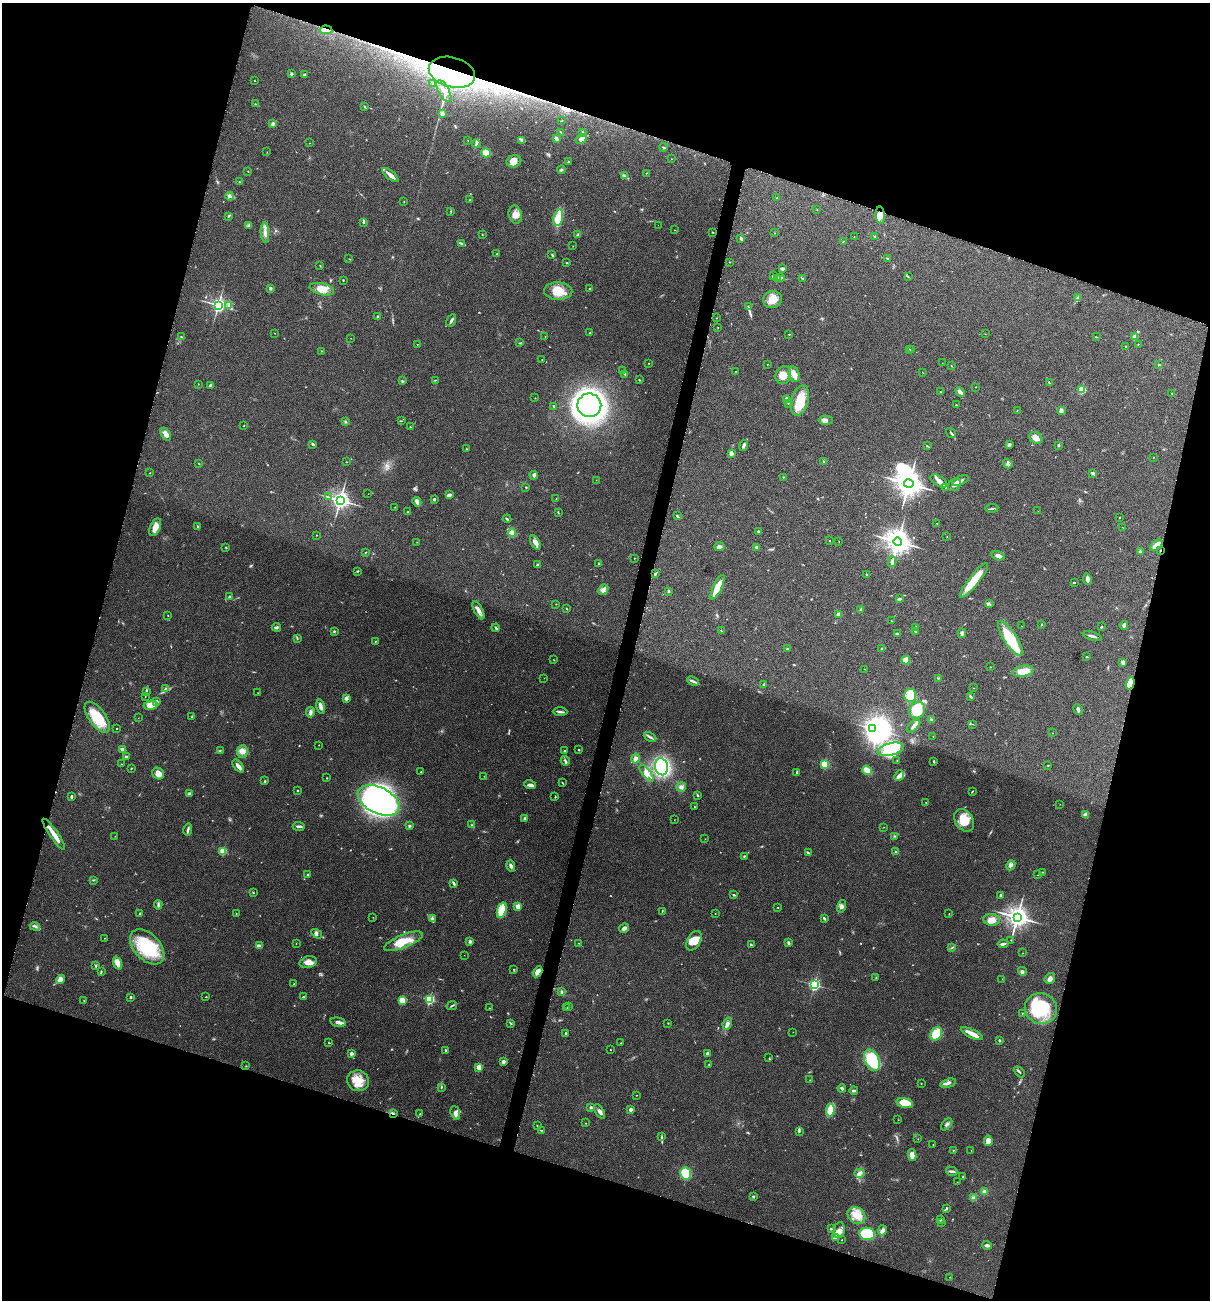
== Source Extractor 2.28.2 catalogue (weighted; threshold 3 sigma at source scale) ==
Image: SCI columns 136-4967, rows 13-5201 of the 5229 x 5204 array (HDU 1 of 3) = the unmasked area's bounding box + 8 px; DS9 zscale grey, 4 x 4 block average (1 PNG px = mean of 4 x 4 image px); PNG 1212 x 1302 px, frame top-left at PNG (2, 3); each listed source drawn as its Kron ellipse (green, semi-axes under 4 px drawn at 4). Shown black and unused: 35% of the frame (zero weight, under 3 of 5 exposures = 1% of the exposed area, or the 3 px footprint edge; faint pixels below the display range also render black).
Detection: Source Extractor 2.28.2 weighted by HDU 2 'WHT'. Background 0.0808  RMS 0.0079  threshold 0.0358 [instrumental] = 3 sigma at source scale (4.5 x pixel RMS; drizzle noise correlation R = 1.50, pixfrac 1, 0.05/0.05 arcsec/px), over >= 5 px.
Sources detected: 547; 11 too faint to see at this stretch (4 x 4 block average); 10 inside a brighter object's white glare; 3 cosmic-ray / hot-pixel residue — neither listed nor drawn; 7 coinciding with a brighter row at this scale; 41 inside a brighter listed object's ellipse — not listed separately; the other 475 listed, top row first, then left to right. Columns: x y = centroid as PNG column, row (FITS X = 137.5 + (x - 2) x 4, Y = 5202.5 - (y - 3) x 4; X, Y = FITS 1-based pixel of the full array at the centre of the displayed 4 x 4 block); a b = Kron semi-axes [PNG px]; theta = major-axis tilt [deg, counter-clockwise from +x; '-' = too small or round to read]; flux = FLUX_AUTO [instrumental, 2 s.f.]
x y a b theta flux
326 30 6 4 -6 25
452 72 23 15 -14 270
291 74 3 2 - 5.3
304 75 3 2 - 4.4
254 81 2 2 - 1.5
433 83 2 2 - 3.5
444 91 12 5 -61 28
255 104 2 2 - 2.5
365 107 3 2 - 3.4
442 114 2 2 - 55
561 121 2 2 - 2.1
273 124 3 2 - 14
561 132 3 2 - 3.6
582 132 2 2 - 5.1
556 138 3 3 - 19
581 139 6 4 31 25
468 140 2 2 - 1.1
522 140 2 2 - 4.4
309 143 2 2 - 1.6
476 144 4 2 - 7.2
663 147 4 2 - 3.7
267 152 2 2 - 0.98
486 153 5 4 - 52
672 159 2 2 - 1.4
514 161 7 6 - 40
568 162 2 2 - 8.6
561 170 4 2 - 4.1
248 171 2 2 - 2.1
646 173 3 2 - 1.6
390 175 10 3 -40 30
624 176 3 2 - 4.7
239 182 2 2 - 2.4
230 196 4 3 - 10
777 198 2 2 - 4.3
470 200 2 2 - 4.4
404 202 2 2 - 1.8
817 210 2 2 - 0.97
450 211 2 2 - 2
515 215 9 6 -78 36
880 215 8 4 -86 25
228 216 3 2 - 2.4
558 218 8 4 76 100
364 223 2 2 - 2.7
658 225 2 2 - 0.92
249 226 3 3 - 14
675 230 2 2 - 1.9
713 232 2 2 - 3
265 233 10 3 -87 21
775 233 2 2 - 1.4
482 235 2 2 - 1.7
578 235 2 2 - 2.6
854 237 2 2 - 1.2
875 237 2 2 - 5.9
741 238 3 2 - 12
843 241 2 2 - 2.6
462 244 3 2 - 4.5
573 246 2 2 - 0.82
497 254 3 2 - 3.7
552 255 3 2 - 4.4
888 258 4 2 - 4.9
349 259 2 2 - 1.5
729 262 2 2 - 1.3
566 263 2 2 - 3.4
320 265 2 2 - 1.9
783 269 4 3 - 7.6
773 276 2 2 - 8
908 276 3 2 - 1.9
778 278 4 2 - 4.7
780 278 4 2 - 7.6
803 279 2 2 - 1.6
343 280 2 2 - 3.2
270 288 3 2 - 9.6
590 288 2 2 - 5.4
322 289 12 6 -14 50
558 291 14 8 -1 73
1078 298 2 2 - 2.9
772 299 9 8 - 63
218 305 2 2 - 1700
229 306 4 2 - 6.4
748 307 3 2 - 4.2
378 317 2 2 - 22
716 318 2 2 - 1.8
451 320 6 2 61 10
718 327 2 2 - 1.3
274 333 2 2 - 1.3
590 333 2 2 - 3.8
789 334 2 2 - 3
985 334 2 2 - 0.98
181 336 3 2 - 1.9
545 336 2 2 - 1.2
1096 337 3 2 - 3.4
1135 337 2 2 - 110
351 338 2 2 - 1
520 343 2 2 - 2.6
417 344 2 2 - 1.3
1138 344 2 2 - 1.8
1125 347 2 2 - 2.2
910 349 2 2 - 2.4
912 350 2 2 - 0.9
322 351 2 2 - 1.6
542 359 2 2 - 1.5
649 363 2 2 - 2.6
942 363 2 2 - 1.2
767 364 2 2 - 2.2
1159 364 2 2 - 4.2
951 365 2 2 - 1.8
622 371 2 2 - 1.5
735 371 2 2 - 1.8
922 372 2 2 - 0.85
625 374 3 2 - 4
794 374 8 5 -76 28
783 375 9 7 64 47
435 380 2 2 - 2.6
639 380 3 2 - 3.2
402 381 2 2 - 3.4
1049 382 4 2 - 3.8
198 384 2 2 - 1.3
210 385 2 2 - 33
976 387 2 2 - 1.5
1082 390 2 2 - 270
940 392 2 2 - 1.7
960 392 5 3 - 20
1172 393 2 2 - 1.7
535 398 2 2 - 3.2
786 399 3 2 - 13
800 401 16 8 74 120
788 403 2 2 - 2.4
589 405 12 11 - 1800
956 405 2 2 - 2.3
554 406 2 2 - 6.5
1017 410 2 2 - 1.3
1061 410 3 3 - 14
826 420 7 4 -1 20
401 421 3 2 - 2.8
345 422 3 2 - 3.7
244 425 2 2 - 2.4
410 427 2 2 - 6.4
951 433 5 2 - 6.8
166 434 7 4 -57 28
1036 438 7 5 -29 28
313 444 4 2 - 7.1
743 445 5 2 - 11
1009 445 2 2 - 42
1058 445 2 2 - 21
927 446 2 2 - 2.3
466 449 2 2 - 2.2
731 453 4 3 - 13
1153 457 2 2 - 3.5
824 461 2 2 - 2.1
346 462 2 2 - 1.8
199 464 3 2 - 2.1
1008 464 5 3 - 10
150 473 2 2 - 1.3
1093 473 4 2 - 13
534 475 4 3 - 8.4
783 477 3 2 - 2
596 480 2 2 - 0.94
939 481 9 5 -33 26
960 481 9 3 23 15
909 484 4 4 - 6500
954 485 7 5 35 22
526 487 3 2 - 3
945 487 3 2 - 3.2
368 494 2 2 - 0.83
449 495 4 2 - 14
328 497 3 2 - 3.2
556 498 2 2 - 1.3
434 499 2 2 - 25
340 500 3 3 - 2800
417 502 5 3 - 18
395 507 2 2 - 1.7
992 508 6 2 7 6.7
1038 511 2 2 - 0.56
407 512 2 2 - 2.2
558 513 2 2 - 2.9
677 516 4 2 - 5.5
1119 518 2 2 - 2
507 519 4 2 - 5.2
937 523 3 2 - 2.3
197 526 2 2 - 3.1
155 527 9 5 66 43
1122 527 2 2 - 1.1
758 531 2 2 - 14
512 533 4 3 - 19
316 535 2 2 - 1.7
947 536 2 2 - 1.1
829 540 2 2 - 4.9
839 541 2 2 - 1.3
417 542 2 2 - 1.6
535 542 8 4 -63 24
898 542 4 4 - 5700
1156 545 7 4 40 41
226 547 3 2 - 4.2
719 547 5 3 - 17
756 547 3 3 - 6.1
1160 550 2 2 - 7.6
366 552 2 2 - 1.9
1140 552 3 3 - 6.4
998 556 7 3 -18 20
634 558 2 2 - 1.3
892 562 5 2 - 9.7
599 564 2 2 - 6
538 565 2 2 - 40
358 571 3 2 - 3.8
655 574 3 2 - 6.1
866 575 2 2 - 2.8
1087 579 6 3 -81 17
974 580 22 5 51 110
1074 582 3 2 - 3.2
717 587 13 4 64 74
603 590 6 4 47 17
669 591 2 2 - 21
229 597 3 2 - 5.4
900 599 4 3 - 7
556 604 2 2 - 1.6
989 604 4 2 - 6.5
566 608 2 2 - 2.4
861 609 3 2 - 9.6
478 610 10 4 -63 24
838 614 3 3 - 11
168 615 2 2 - 1.6
891 621 2 2 - 1.4
1041 625 2 2 - 2.6
1124 625 4 2 - 12
1022 626 2 2 - 0.97
276 627 4 3 - 8.8
916 627 3 2 - 3.5
1101 627 2 2 - 4.4
496 628 4 2 - 9
334 631 3 2 - 2.8
721 631 3 2 - 2.8
915 632 3 2 - 3.7
962 633 5 3 - 11
897 634 3 2 - 6.5
1092 636 10 2 -18 12
297 638 3 2 - 3.3
1010 638 20 6 -57 190
375 641 2 2 - 2.1
882 648 2 2 - 4
787 649 3 2 - 4
1087 657 2 2 - 6.6
554 660 2 2 - 1.6
906 660 4 4 - 36
1123 662 3 3 - 14
991 667 2 2 - 1.1
864 669 2 2 - 1.2
1023 671 11 5 10 79
544 678 2 2 - 0.94
938 678 2 2 - 3.2
693 681 6 3 -25 10
1130 683 6 4 72 110
763 685 3 2 - 3.2
166 688 2 2 - 3.3
973 688 2 2 - 1.3
146 691 3 2 - 4.7
258 693 2 2 - 1.2
910 695 7 6 - 84
145 697 2 2 - 1.8
971 697 4 2 - 4.6
346 698 2 2 - 60
157 701 3 2 - 5.3
151 705 7 4 7 63
321 707 7 4 -79 18
917 710 9 7 56 170
1078 710 5 2 - 12
310 712 5 3 - 13
560 712 7 2 -2 12
192 716 2 2 - 2.3
97 717 18 8 -54 150
138 718 2 2 - 0.74
931 720 3 2 - 5
973 724 2 2 - 1.6
914 726 8 2 43 14
116 728 2 2 - 4.8
872 728 3 2 - 1100
1052 733 2 2 - 1
650 737 7 2 -26 8.4
933 737 2 2 - 1.4
319 745 2 2 - 1.5
122 749 3 2 - 14
891 749 13 6 13 120
579 750 2 2 - 4
220 751 2 2 - 2.5
242 751 6 5 - 26
564 751 2 2 - 3.1
126 756 3 2 - 5.7
636 759 5 3 - 19
897 760 2 2 - 1.6
565 761 5 2 - 8.5
934 761 3 2 - 4.3
121 764 2 2 - 1.4
825 764 2 2 - 360
1048 765 2 2 - 1.8
238 766 7 3 -51 18
661 767 8 6 -78 630
131 768 3 2 - 2.9
867 770 5 3 - 44
421 772 2 2 - 2.1
797 772 3 2 - 4.5
158 773 6 5 - 35
646 773 10 3 -53 24
899 775 6 3 48 26
484 776 2 2 - 1.6
327 778 2 2 - 2.4
265 781 2 2 - 4
562 783 3 2 - 3.1
530 785 6 4 -21 15
681 787 5 4 - 14
297 791 2 2 - 10
972 791 3 2 - 3.4
189 793 3 2 - 6.2
697 795 3 2 - 4.6
71 796 3 2 - 6.3
555 797 2 2 - 2.7
379 800 22 13 -26 1600
926 802 2 2 - 1.9
1060 804 2 2 - 0.92
694 807 2 2 - 2.4
1086 815 3 3 - 17
525 819 4 3 - 9.3
674 820 2 2 - 1.1
964 820 12 9 -56 83
409 825 3 2 - 4.9
471 825 2 2 - 3.5
299 826 6 2 -2 12
884 827 2 2 - 0.89
188 829 6 2 78 10
54 834 19 3 -55 50
115 836 2 2 - 1.7
894 836 2 2 - 2
705 839 2 2 - 1.2
223 851 2 2 - 250
896 852 3 2 - 5
808 853 3 2 - 5.7
744 856 3 2 - 3.7
1011 865 5 3 - 13
511 866 6 3 -73 12
1042 872 2 2 - 1.7
308 875 2 2 - 27
1038 875 2 2 - 1.1
93 880 3 2 - 3.8
454 883 4 2 - 11
253 892 2 2 - 3
733 894 2 2 - 4
1000 895 2 2 - 6.6
158 905 5 2 - 6.8
518 906 2 2 - 140
841 906 6 4 74 15
778 908 2 2 - 3.5
502 910 8 4 73 73
662 911 2 2 - 2.2
236 913 2 2 - 2.4
715 913 2 2 - 1.5
949 913 2 2 - 1.5
140 914 2 2 - 15
373 917 2 2 - 1.1
1017 917 4 3 - 4100
824 918 3 2 - 9.5
432 919 4 3 - 7.7
991 920 8 6 -5 37
35 926 5 2 - 8.8
624 928 5 3 - 17
317 934 6 4 -32 11
104 938 2 2 - 1.9
1011 940 2 2 - 1.9
403 941 20 6 22 77
470 941 3 3 - 10
694 941 10 6 61 57
296 943 2 2 - 1.3
579 943 2 2 - 2
788 943 4 2 - 9
1003 944 5 3 - 9.7
751 945 3 2 - 5.7
259 946 3 2 - 22
147 947 21 13 -46 300
952 947 2 2 - 1.9
1023 953 2 2 - 1
464 955 2 2 - 0.97
308 962 9 5 12 38
118 963 7 3 -70 46
96 966 4 2 - 5
514 969 2 2 - 1.9
1022 971 4 3 - 9.2
101 972 3 2 - 3.4
538 972 6 4 59 32
876 978 2 2 - 2.4
1050 978 6 5 - 17
1002 979 2 2 - 0.89
61 980 5 3 - 28
294 984 2 2 - 2.8
814 985 2 2 - 930
562 992 3 2 - 5
130 997 2 2 - 17
206 997 2 2 - 3.3
303 997 3 2 - 6.1
429 999 2 2 - 570
84 1000 2 2 - 1.6
402 1000 2 2 - 240
452 1005 5 2 - 6.5
569 1006 2 2 - 1.1
567 1007 2 2 - 1.8
489 1008 2 2 - 1.4
1041 1008 16 15 - 230
1022 1013 2 2 - 1.8
338 1022 8 3 -13 21
511 1023 3 2 - 4.8
668 1023 2 2 - 2.3
727 1024 6 3 68 16
793 1032 2 2 - 1
565 1033 3 2 - 3.1
936 1034 7 5 59 120
972 1034 12 3 -26 43
999 1040 3 2 - 5.8
329 1043 3 2 - 2.2
621 1043 2 2 - 2.5
446 1050 4 2 - 8.5
610 1050 2 2 - 1.9
351 1054 2 2 - 42
707 1054 4 3 - 12
769 1058 2 2 - 2.3
872 1060 11 7 -67 250
503 1061 4 4 - 10
709 1065 2 2 - 3.6
246 1066 2 2 - 1.8
479 1067 2 2 - 160
1019 1072 6 2 -45 6.6
810 1080 2 2 - 1.8
358 1081 11 10 - 72
948 1083 8 3 15 13
921 1084 2 2 - 1.7
441 1087 2 2 - 2.7
842 1088 4 3 - 8.9
854 1091 4 2 - 7.5
636 1095 2 2 - 1.7
905 1103 8 5 -13 88
591 1107 2 2 - 24
630 1109 2 2 - 48
830 1110 6 4 83 68
600 1111 8 3 -59 16
393 1113 3 2 - 5.5
455 1113 7 4 -70 19
420 1114 2 2 - 3.5
898 1120 2 2 - 1.4
586 1123 2 2 - 1.7
947 1124 7 3 50 11
537 1126 2 2 - 2.3
541 1130 3 2 - 3.2
799 1131 3 2 - 4.1
662 1137 4 2 - 5
918 1139 2 2 - 1.5
988 1141 5 3 - 32
933 1145 2 2 - 1.3
953 1150 2 2 - 2.2
971 1150 2 2 - 0.8
912 1155 6 3 -78 31
952 1171 6 3 -13 10
686 1173 6 5 - 120
859 1173 5 4 - 15
963 1177 3 2 - 5.3
957 1182 2 2 - 1.5
984 1192 3 3 - 16
753 1196 3 2 - 6.4
973 1197 4 3 - 9.3
947 1208 3 2 - 4.2
856 1215 9 8 - 58
940 1219 2 2 - 5.8
941 1222 2 2 - 2.3
831 1229 3 2 - 3.6
839 1230 8 5 81 25
882 1230 5 4 - 14
867 1234 8 6 -8 310
836 1237 3 2 - 6.6
842 1240 2 2 - 2.6
987 1245 4 3 - 13
950 1277 2 2 - 1.4
Overlapping masked pixels (flux is a lower limit): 5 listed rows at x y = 326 30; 452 72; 1160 550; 1130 683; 393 1113
Diffuse or blended objects may show on this block-average render without a row.